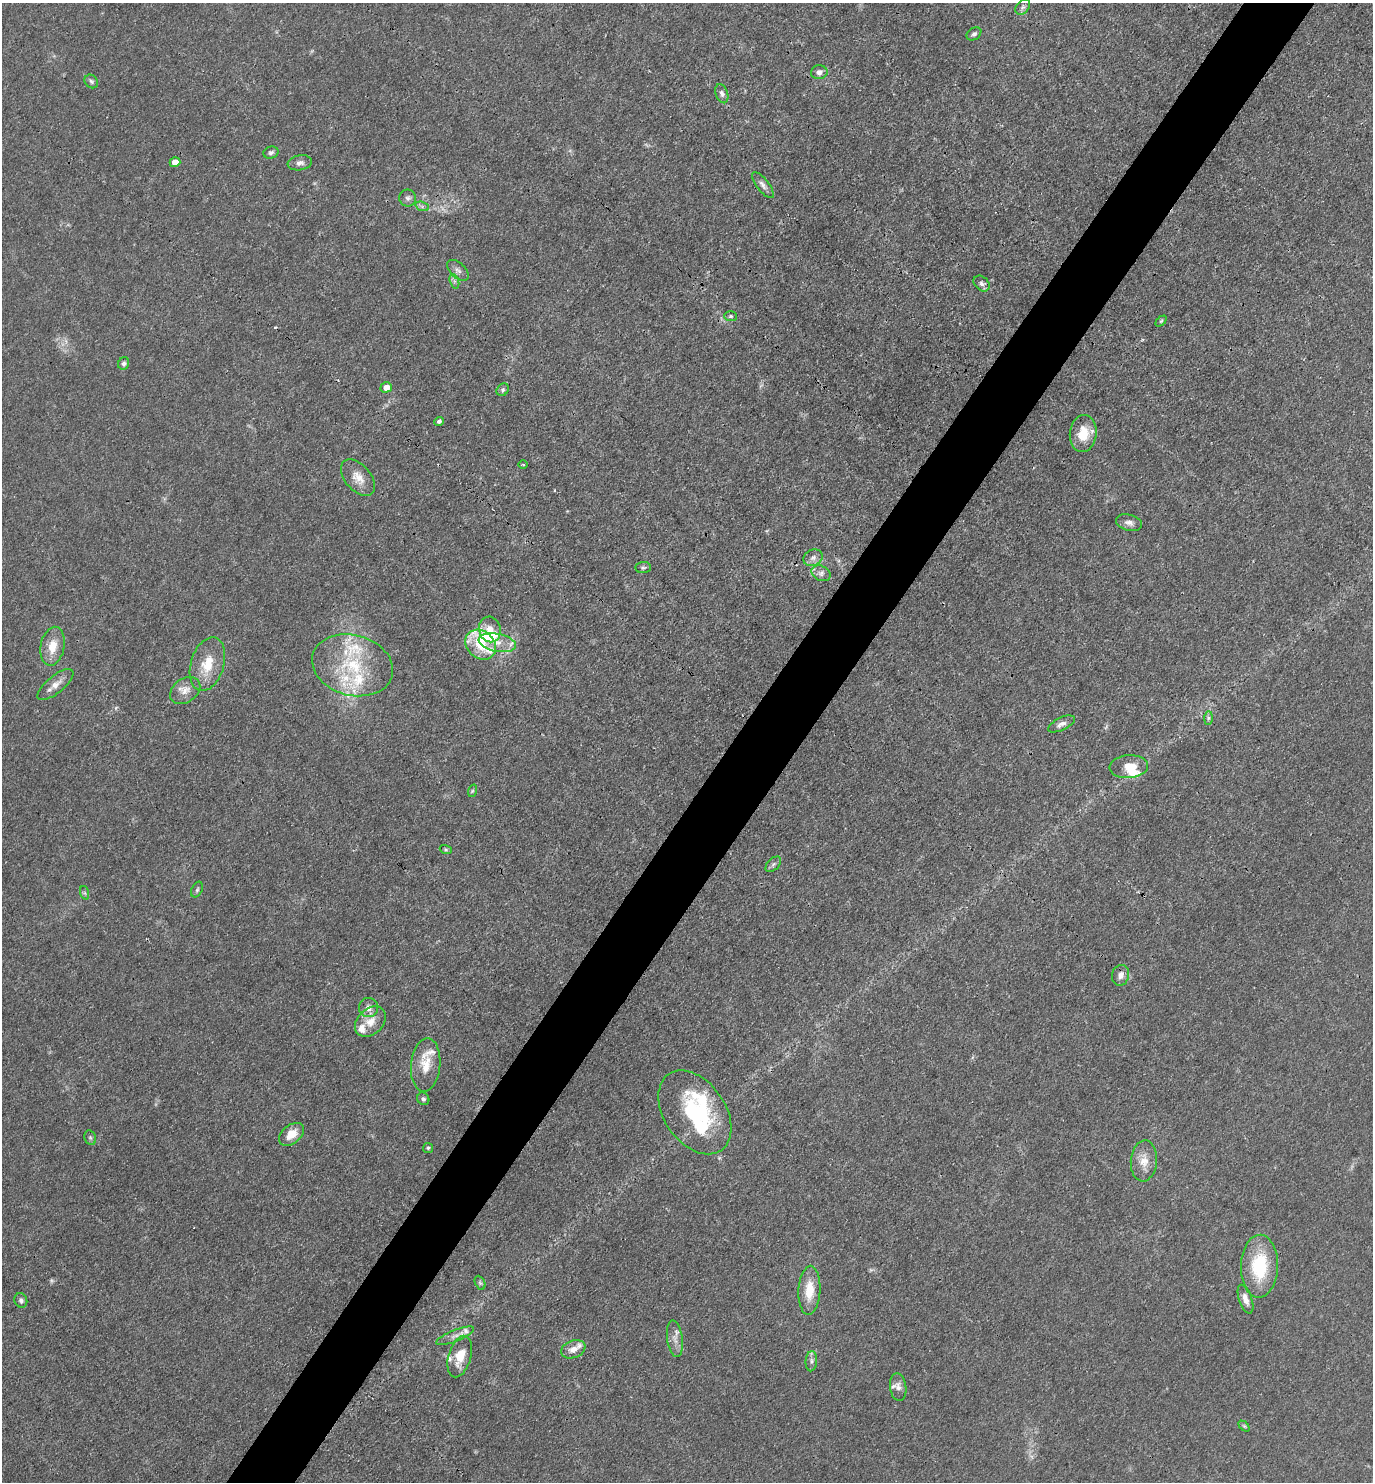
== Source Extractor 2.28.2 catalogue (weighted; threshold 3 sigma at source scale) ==
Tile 10 of 4 x 4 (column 2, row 3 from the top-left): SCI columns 1663-3033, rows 1481-2960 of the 5925 x 5919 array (HDU 1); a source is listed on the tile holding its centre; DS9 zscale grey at full resolution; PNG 1375 x 1484 px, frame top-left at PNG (2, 3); each listed source drawn as its Kron ellipse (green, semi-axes under 4 px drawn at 4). Shown black and unused: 5% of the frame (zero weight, under 3 of 4 exposures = <1% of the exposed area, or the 3 px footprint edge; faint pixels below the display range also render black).
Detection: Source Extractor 2.28.2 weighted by HDU 2 'WHT'; one run over the whole footprint, this tile lists its part. Background 0.0243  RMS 0.0028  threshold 0.0126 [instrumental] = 3 sigma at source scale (4.5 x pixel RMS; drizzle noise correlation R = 1.50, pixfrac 1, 0.05/0.05 arcsec/px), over >= 5 px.
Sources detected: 88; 3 too faint to see at this stretch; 3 inside a brighter object's white glare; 3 cosmic-ray / hot-pixel residue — neither listed nor drawn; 14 inside a brighter listed object's ellipse — not listed separately; the other 65 listed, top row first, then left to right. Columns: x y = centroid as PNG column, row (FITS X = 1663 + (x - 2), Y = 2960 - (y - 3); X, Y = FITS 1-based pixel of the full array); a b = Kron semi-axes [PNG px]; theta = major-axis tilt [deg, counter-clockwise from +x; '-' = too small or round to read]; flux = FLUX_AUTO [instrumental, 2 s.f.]
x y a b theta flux
1023 7 9 6 51 0.71
974 34 8 6 36 0.7
819 72 8 7 - 1.3
91 81 7 6 - 0.65
722 94 10 6 -71 0.87
271 152 7 6 - 0.68
175 162 5 5 - 3.3
300 163 12 7 9 1.3
763 185 15 6 -52 1.3
408 198 8 8 - 0.99
422 206 7 4 -19 0.61
458 270 13 7 -43 1.3
454 281 7 4 -72 0.72
982 283 9 6 -45 0.99
731 316 6 5 - 0.47
1161 321 6 4 45 0.39
124 363 6 5 - 0.66
386 387 6 5 - 2.6
503 390 7 5 49 0.59
439 421 5 4 - 0.64
1083 433 18 13 84 6.2
523 464 5 3 - 0.3
358 478 21 12 -49 3.7
1129 523 13 8 -14 1.5
813 558 10 8 26 1.4
643 568 8 5 4 0.55
821 573 10 7 -28 1.2
490 629 13 11 -77 2.9
497 643 19 9 -11 3.7
481 645 16 13 -42 6.6
53 646 19 12 79 4.8
207 664 27 16 73 7.5
352 665 41 30 -15 19
55 685 22 8 39 2.7
185 690 16 12 35 2.8
1208 718 7 4 89 0.54
1061 724 14 6 25 1.4
1129 767 19 11 5 4.3
472 791 6 4 71 0.43
446 850 6 4 -19 0.41
773 864 9 5 45 0.71
197 890 8 5 63 0.6
85 893 7 4 -71 0.49
1120 975 10 8 73 1.6
368 1008 10 9 - 1.8
370 1022 18 12 44 3.8
426 1065 27 14 84 5.4
423 1099 6 6 - 0.6
695 1112 46 30 -55 29
291 1134 14 9 39 3.8
90 1138 7 5 -69 0.55
428 1148 5 5 - 0.39
1144 1161 20 13 85 3.9
1259 1266 31 18 88 16
480 1283 7 4 -64 0.45
809 1290 24 11 87 6.1
1245 1299 15 6 -71 2.2
21 1300 7 6 - 0.71
455 1336 20 6 21 1.8
675 1339 18 7 -82 2.2
573 1349 13 8 20 2.2
460 1356 21 11 74 5.3
811 1361 10 5 86 0.86
898 1387 14 8 -83 1.6
1244 1426 6 4 -44 0.38